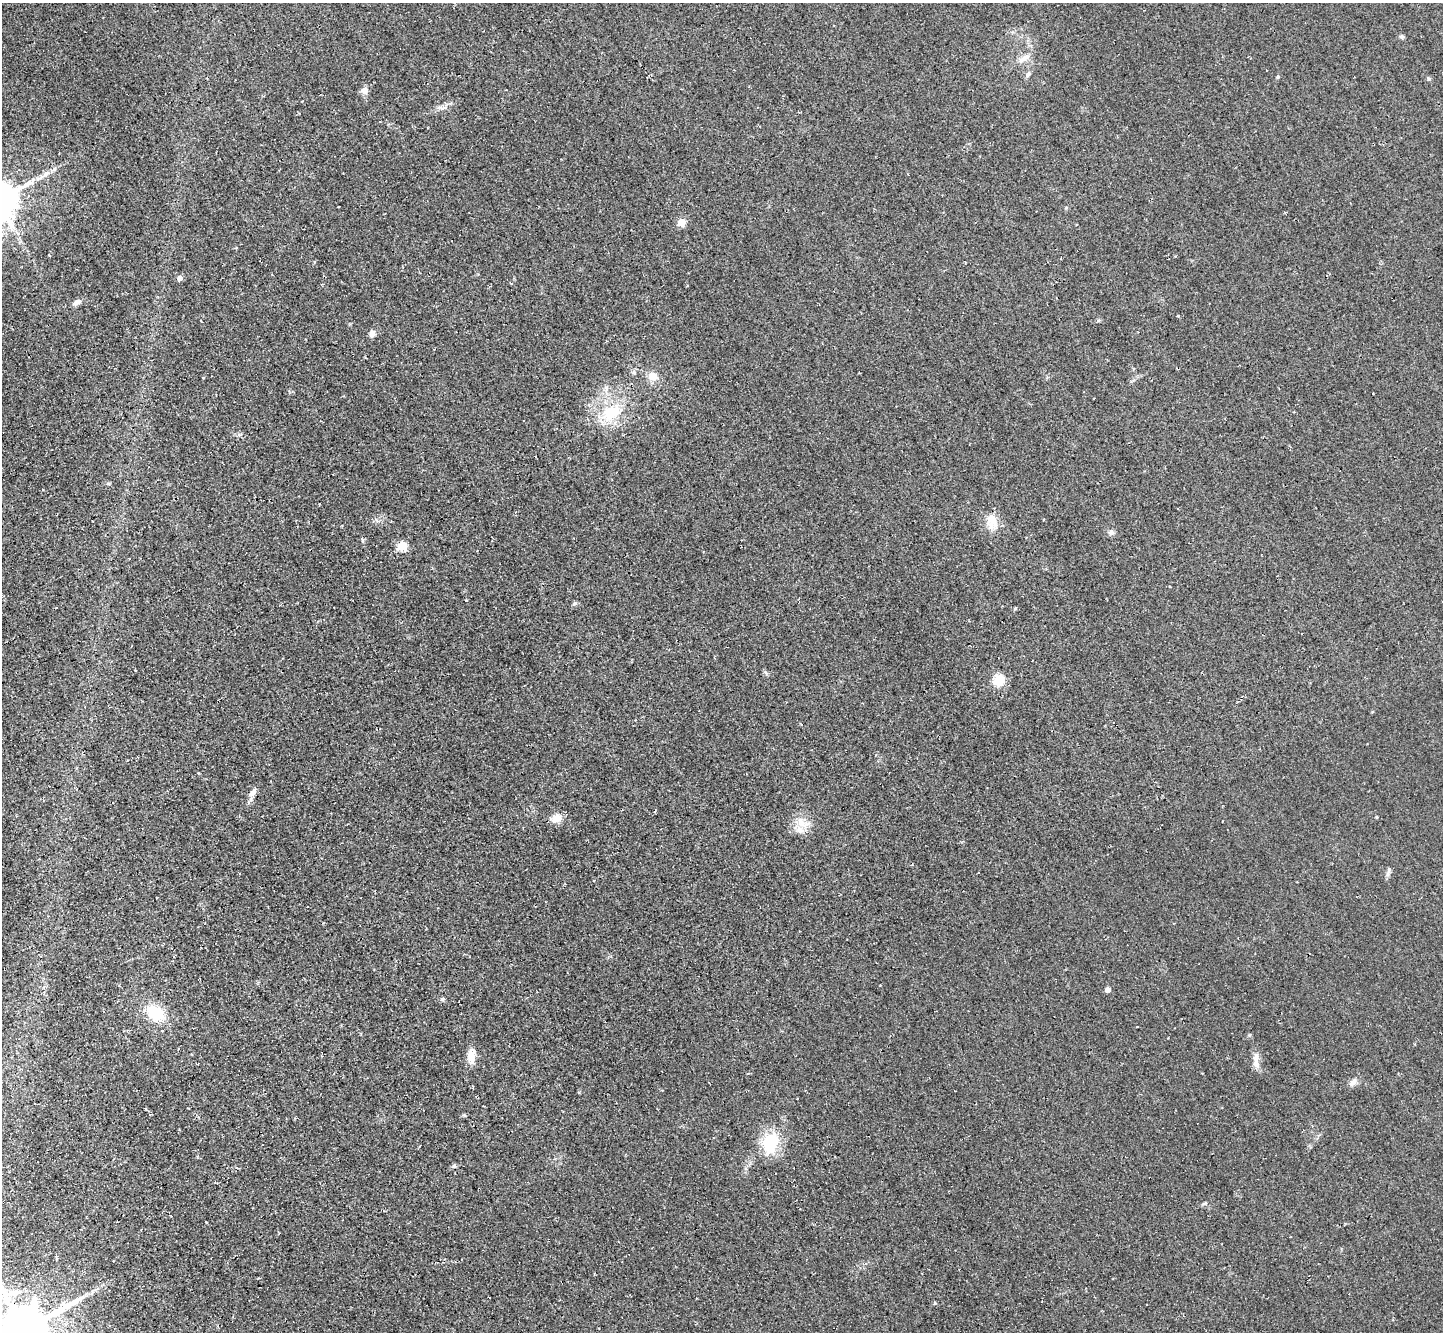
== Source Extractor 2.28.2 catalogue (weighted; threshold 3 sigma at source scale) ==
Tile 7 of 4 x 4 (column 3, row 2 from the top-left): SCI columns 2942-4382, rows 2980-4309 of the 5844 x 5824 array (HDU 1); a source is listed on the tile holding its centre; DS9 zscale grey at full resolution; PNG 1445 x 1334 px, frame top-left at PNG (2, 3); no overlay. Shown black and unused: <1% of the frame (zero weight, under 2 of 3 exposures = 3% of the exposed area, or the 3 px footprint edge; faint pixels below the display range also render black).
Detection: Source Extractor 2.28.2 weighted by HDU 2 'WHT'; one run over the whole footprint, this tile lists its part. Background 0.0372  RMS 0.013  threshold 0.0565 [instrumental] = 3 sigma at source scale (4.5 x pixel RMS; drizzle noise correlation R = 1.50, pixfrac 1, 0.05/0.05 arcsec/px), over >= 5 px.
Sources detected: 39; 1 inside a brighter listed object's ellipse — not listed separately; the other 38 listed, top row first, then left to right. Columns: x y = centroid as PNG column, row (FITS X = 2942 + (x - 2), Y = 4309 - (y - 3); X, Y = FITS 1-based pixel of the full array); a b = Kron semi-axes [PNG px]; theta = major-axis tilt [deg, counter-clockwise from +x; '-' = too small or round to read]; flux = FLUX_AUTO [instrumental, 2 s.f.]
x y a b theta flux
1401 36 6 6 - 2.4
1024 58 15 7 32 8.5
1278 77 4 4 - 1.3
1429 79 5 5 - 1.7
364 90 8 8 - 6.6
444 108 7 4 18 2.7
46 174 10 4 42 4.4
1066 208 5 4 - 1.3
682 222 5 5 - 26
180 278 5 5 - 6.8
77 302 11 6 31 5.4
1178 316 4 3 - 0.96
372 333 9 7 68 4.9
634 372 6 5 - 2.3
653 376 10 9 - 12
203 378 4 3 - 0.92
611 412 27 19 20 48
992 521 20 13 89 18
1111 532 8 7 - 3.5
403 546 5 5 - 53
575 603 6 4 1 2
999 680 6 5 - 87
253 792 13 7 56 6.4
1377 817 3 3 - 1.2
557 818 13 9 19 13
801 822 19 9 -60 14
1388 872 16 3 69 2.9
1108 990 5 4 - 6.6
442 999 6 4 21 2.2
156 1013 16 12 -29 45
471 1056 18 8 89 15
1256 1063 14 8 -89 8.7
1352 1082 12 7 34 5.2
771 1142 21 15 68 54
454 1166 5 3 - 1.6
1204 1203 7 4 19 1.9
935 1303 5 4 - 1.4
25 1330 16 15 - 6300
Overlapping masked pixels (flux is a lower limit): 1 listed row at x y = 25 1330
Isophote crosses this tile's border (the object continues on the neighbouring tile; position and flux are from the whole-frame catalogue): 1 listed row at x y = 25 1330
Unlisted compact peaks at least as high as the median listed source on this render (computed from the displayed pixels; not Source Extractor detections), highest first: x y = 1250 1035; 1015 608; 464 1115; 362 540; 1098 320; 466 600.